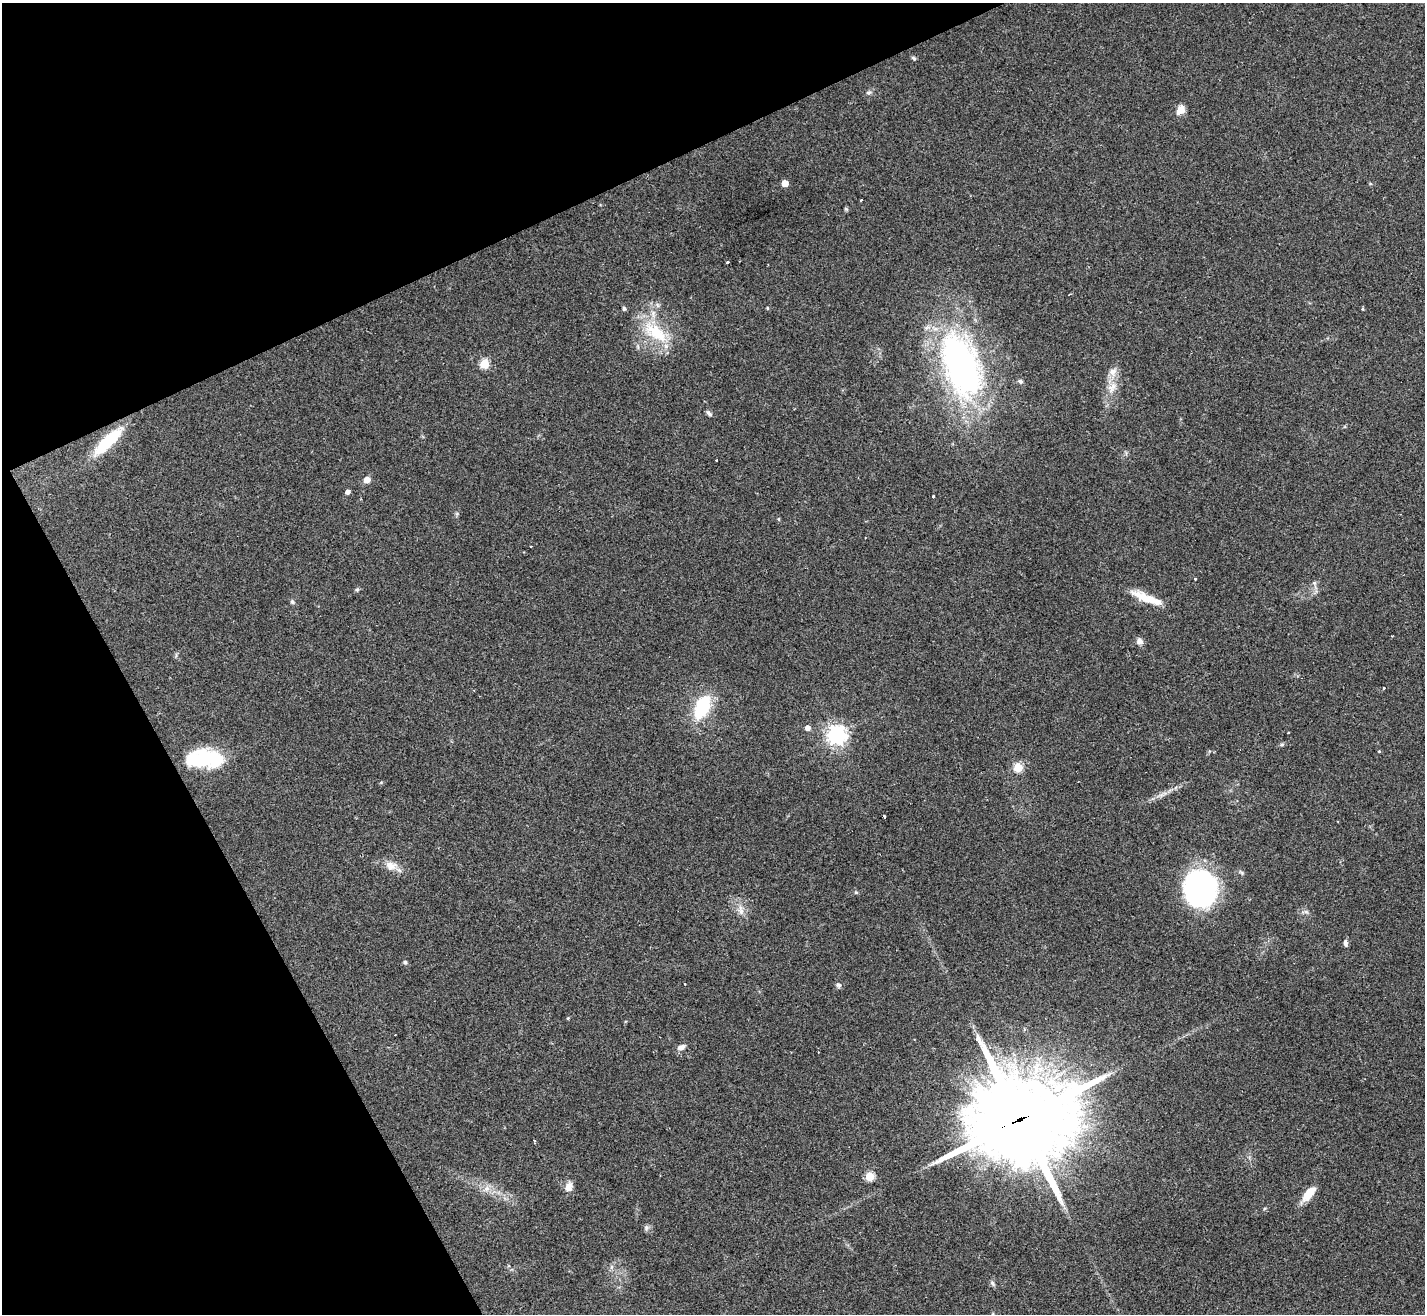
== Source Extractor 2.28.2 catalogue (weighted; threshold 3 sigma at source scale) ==
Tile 5 of 4 x 4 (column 1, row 2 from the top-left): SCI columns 5-1427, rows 2909-4220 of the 5696 x 5686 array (HDU 1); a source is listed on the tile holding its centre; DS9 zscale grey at full resolution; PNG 1427 x 1316 px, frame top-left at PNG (2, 3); no overlay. Shown black and unused: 24% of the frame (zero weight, under 2 of 3 exposures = <1% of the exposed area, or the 3 px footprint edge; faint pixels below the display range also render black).
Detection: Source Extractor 2.28.2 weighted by HDU 2 'WHT'; one run over the whole footprint, this tile lists its part. Background 0.0791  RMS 0.0075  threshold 0.0339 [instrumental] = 3 sigma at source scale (4.5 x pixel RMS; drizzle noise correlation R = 1.50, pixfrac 1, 0.05/0.05 arcsec/px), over >= 5 px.
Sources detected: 59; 2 cosmic-ray / hot-pixel residue — not listed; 1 inside a brighter listed object's ellipse — not listed separately; the other 56 listed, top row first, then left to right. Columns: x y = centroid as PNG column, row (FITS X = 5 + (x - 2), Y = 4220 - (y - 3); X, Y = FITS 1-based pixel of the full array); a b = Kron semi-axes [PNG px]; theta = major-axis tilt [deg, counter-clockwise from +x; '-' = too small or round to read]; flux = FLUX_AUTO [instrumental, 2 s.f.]
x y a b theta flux
914 58 7 4 -39 1.3
868 92 8 4 9 1.3
1180 110 10 7 59 8.2
785 183 5 5 - 13
1370 184 5 3 - 0.75
861 200 3 2 - 0.68
846 209 6 4 -43 0.97
727 262 3 2 - 1.3
658 305 7 4 -70 1.4
767 308 4 4 - 0.69
1362 309 5 3 - 0.71
656 332 42 18 -37 33
484 364 5 5 - 38
961 365 85 41 -71 220
1113 372 11 9 29 5.1
1020 381 7 5 -23 1.6
1112 387 18 9 59 8.6
709 413 9 4 -45 1.7
107 442 43 12 44 30
367 480 6 5 - 7
348 492 5 4 - 3.1
933 496 3 3 - 1.9
531 547 3 3 - 1.4
1195 579 3 2 - 0.5
1314 583 6 6 - 1.6
357 590 6 4 1 1
1146 598 37 10 -24 16
292 602 7 5 -68 1.3
1139 641 8 7 - 3.7
1384 688 3 3 - 1.7
702 707 17 9 64 64
808 728 4 4 - 4.6
1288 732 3 2 - 1.2
837 735 7 7 - 400
1282 744 5 5 - 1.2
1379 751 4 4 - 0.67
204 759 38 18 1 57
1018 767 5 5 - 39
884 816 3 3 - 1.4
391 866 16 12 -12 8
1200 889 31 27 -88 190
856 892 6 3 18 0.85
741 910 15 7 -81 5.1
1345 943 8 5 -88 2.4
405 962 5 4 - 1.6
839 985 7 7 - 1.8
568 1018 4 4 - 0.78
681 1047 11 7 24 3.5
1020 1119 41 35 12 7100
869 1176 5 5 - 39
569 1187 12 9 65 5.1
487 1189 10 7 41 4
1309 1193 18 8 50 12
646 1227 8 6 -89 1.8
611 1267 7 4 71 1.5
992 1283 8 5 -61 1.8
Overlapping masked pixels (flux is a lower limit): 2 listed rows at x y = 107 442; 1020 1119